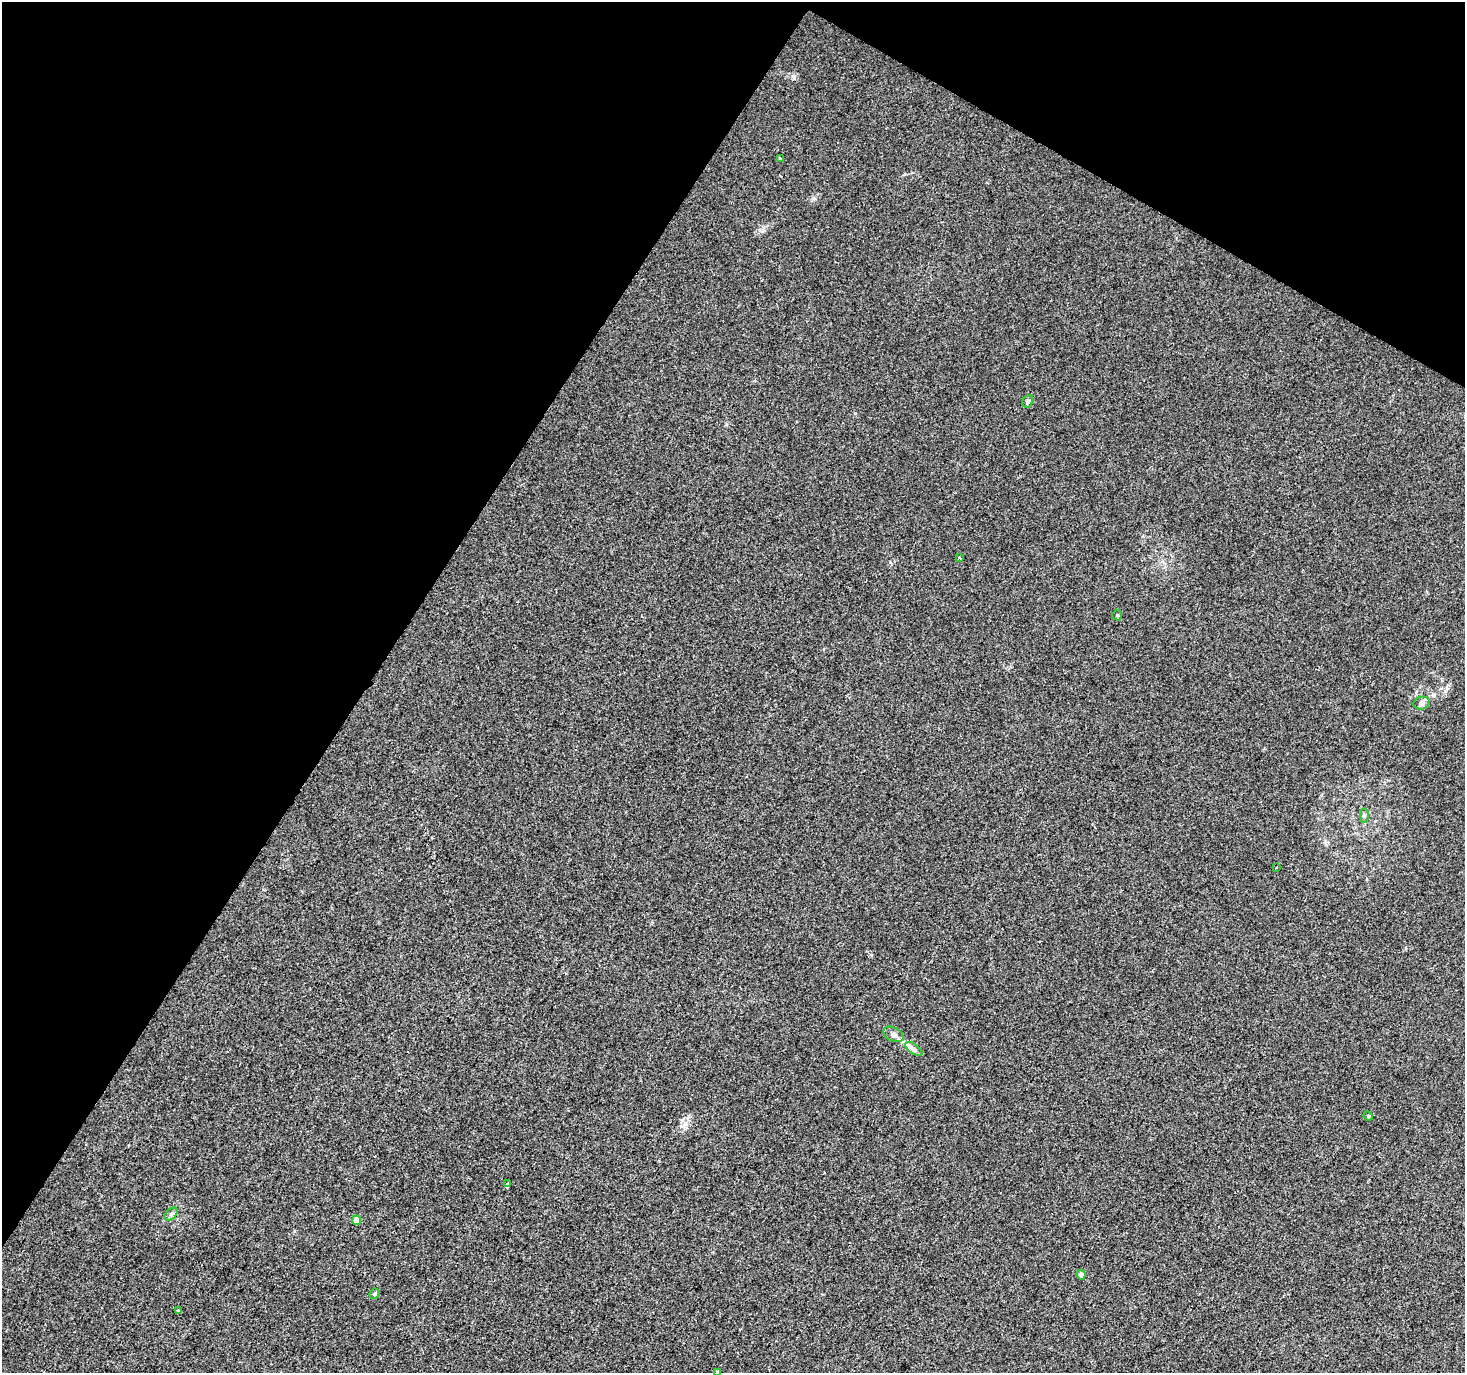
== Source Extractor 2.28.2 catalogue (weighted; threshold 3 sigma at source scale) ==
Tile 2 of 4 x 4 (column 2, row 1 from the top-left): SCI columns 1470-2932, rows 4373-5743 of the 5859 x 5934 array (HDU 1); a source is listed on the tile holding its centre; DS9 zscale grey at full resolution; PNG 1467 x 1375 px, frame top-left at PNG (2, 2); each listed source drawn as its Kron ellipse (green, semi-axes under 4 px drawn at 4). Shown black and unused: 32% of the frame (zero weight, under 2 of 3 exposures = <1% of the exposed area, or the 3 px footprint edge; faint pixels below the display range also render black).
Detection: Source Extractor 2.28.2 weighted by HDU 2 'WHT'; one run over the whole footprint, this tile lists its part. Background 0.00727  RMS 0.0046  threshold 0.0209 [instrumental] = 3 sigma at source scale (4.5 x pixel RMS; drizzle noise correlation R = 1.50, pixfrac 1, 0.0396/0.0396 arcsec/px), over >= 5 px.
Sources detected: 18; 1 cosmic-ray / hot-pixel residue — neither listed nor drawn; the other 17 listed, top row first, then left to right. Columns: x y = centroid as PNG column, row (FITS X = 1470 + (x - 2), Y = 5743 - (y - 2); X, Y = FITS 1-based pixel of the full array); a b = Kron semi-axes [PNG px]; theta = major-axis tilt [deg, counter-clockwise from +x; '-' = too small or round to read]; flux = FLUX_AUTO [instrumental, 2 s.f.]
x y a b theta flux
780 159 4 3 - 1.3
1028 401 6 5 - 0.89
959 557 3 3 - 0.57
1117 615 5 5 - 0.54
1422 703 8 6 15 1.4
1364 816 7 4 90 0.75
1276 868 3 2 - 0.33
893 1034 11 6 -28 1.8
914 1049 10 5 -36 1.5
1368 1116 5 4 - 0.57
507 1183 4 3 - 1.1
171 1214 8 5 45 1.1
357 1220 5 4 - 5.5
1081 1275 5 4 - 1.9
374 1294 5 5 - 0.88
178 1311 3 3 - 4.1
718 1372 3 3 - 0.46
Isophote crosses this tile's border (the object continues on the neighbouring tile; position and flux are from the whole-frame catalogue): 1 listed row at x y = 718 1372
Unlisted compact peaks at least as high as the median listed source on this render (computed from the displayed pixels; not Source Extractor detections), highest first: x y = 794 77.